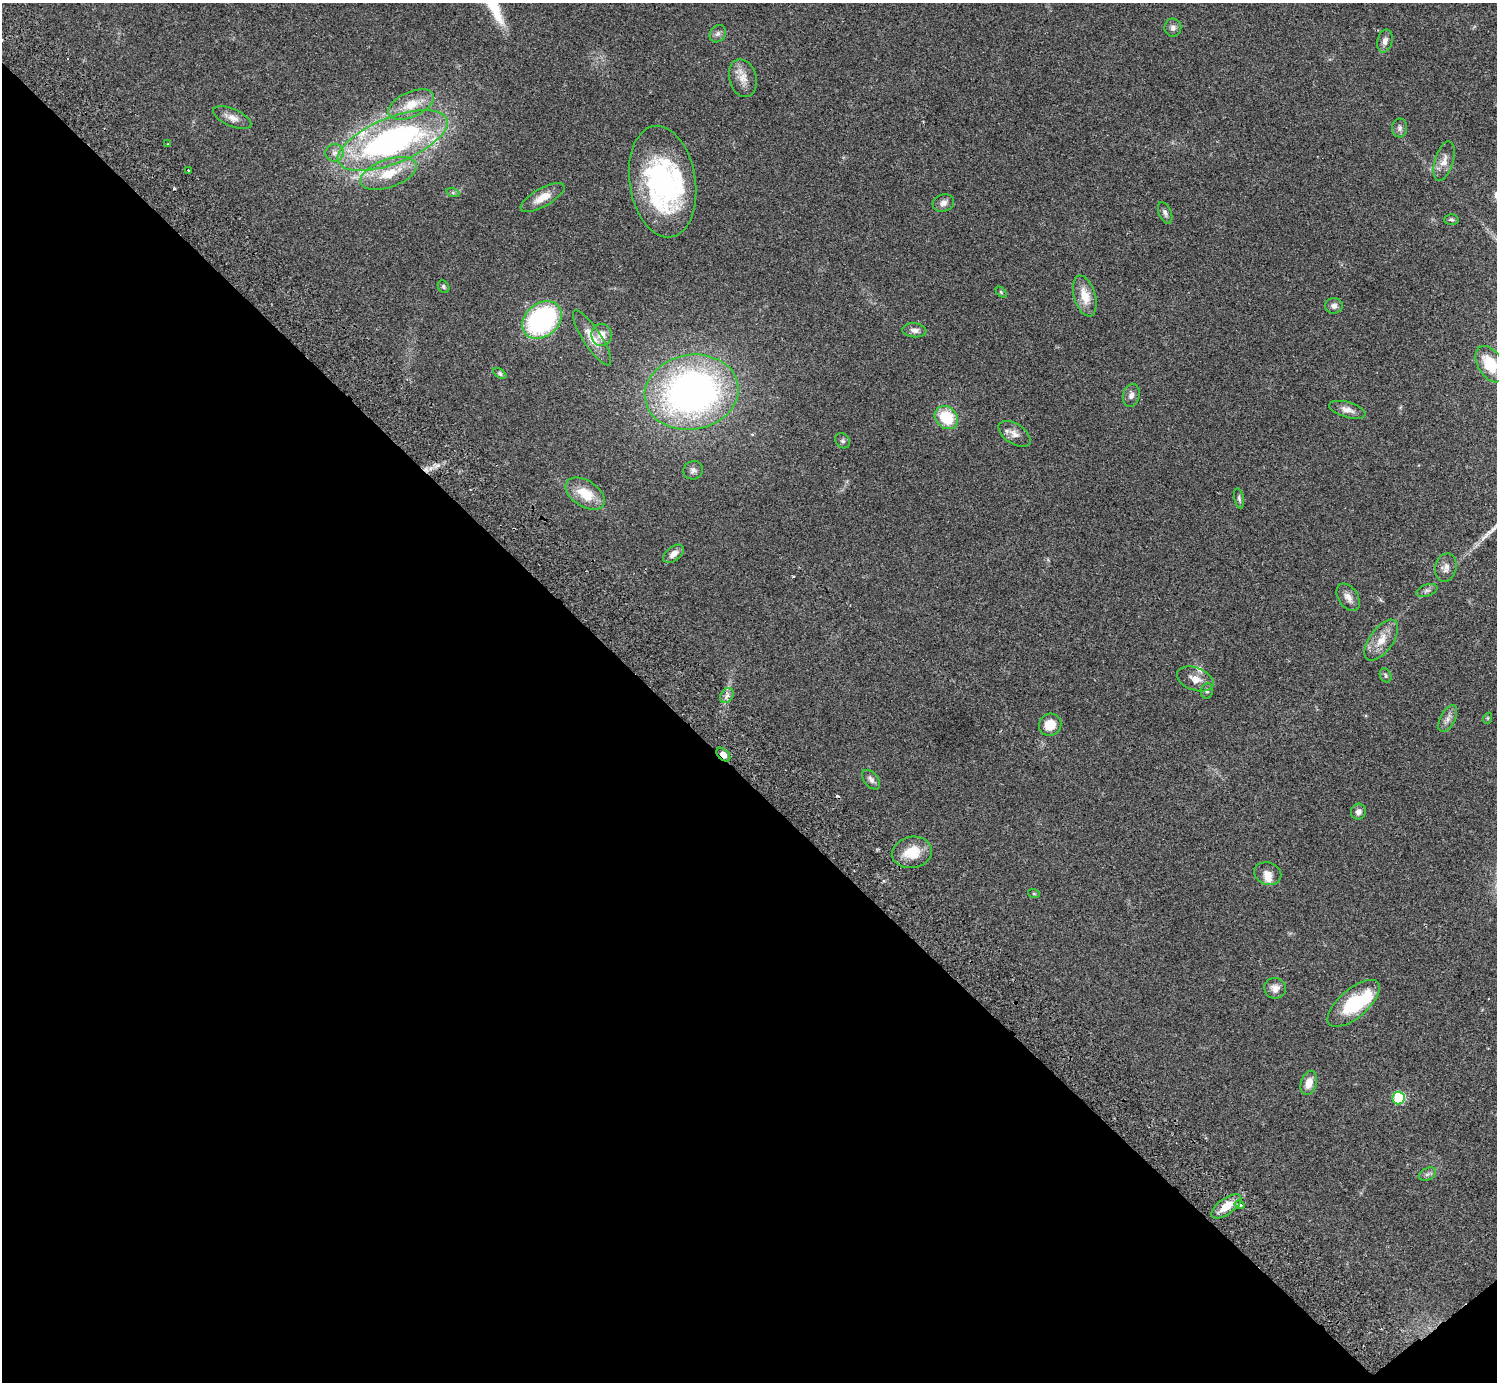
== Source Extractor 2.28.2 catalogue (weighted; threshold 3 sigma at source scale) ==
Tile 14 of 4 x 4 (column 2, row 4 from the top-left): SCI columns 1542-3036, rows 344-1723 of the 6070 x 6064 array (HDU 1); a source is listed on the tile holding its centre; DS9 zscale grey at full resolution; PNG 1499 x 1384 px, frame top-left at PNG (2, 3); each listed source drawn as its Kron ellipse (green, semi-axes under 4 px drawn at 4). Shown black and unused: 44% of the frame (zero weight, under 2 of 3 exposures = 3% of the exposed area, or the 3 px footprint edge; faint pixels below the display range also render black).
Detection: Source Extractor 2.28.2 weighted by HDU 2 'WHT'; one run over the whole footprint, this tile lists its part. Background 0.061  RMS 0.0072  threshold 0.0325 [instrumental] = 3 sigma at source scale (4.5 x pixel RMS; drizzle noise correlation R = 1.50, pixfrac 1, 0.05/0.05 arcsec/px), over >= 5 px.
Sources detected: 72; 2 inside a brighter object's white glare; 2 cosmic-ray / hot-pixel residue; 1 long thin detection or spike segment (spike, bleed or trail) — neither listed nor drawn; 4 inside a brighter listed object's ellipse — not listed separately; the other 63 listed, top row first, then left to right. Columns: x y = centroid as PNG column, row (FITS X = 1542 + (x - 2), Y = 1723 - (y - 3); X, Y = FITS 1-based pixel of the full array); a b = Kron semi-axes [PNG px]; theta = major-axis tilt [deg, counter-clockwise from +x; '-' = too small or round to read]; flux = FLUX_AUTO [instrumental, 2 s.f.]
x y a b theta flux
1173 28 9 8 - 2.6
718 34 9 7 53 2.3
1385 41 11 7 75 3.5
743 78 19 13 -74 8.3
411 104 24 12 24 15
232 118 20 8 -23 5.8
1400 128 9 7 88 2.4
393 140 58 23 22 200
167 144 3 2 - 0.52
335 153 9 8 - 3.8
1444 161 20 9 73 6.2
189 171 3 3 - 1.5
388 173 30 14 19 19
663 182 56 33 -81 120
453 193 7 4 -19 1.1
542 197 24 9 29 9.1
943 203 11 8 17 3.3
1165 213 11 6 -68 2.3
1451 219 7 5 2 1.3
443 287 7 5 -56 1.1
1001 292 6 4 -46 0.86
1085 296 21 10 -74 12
1334 306 9 7 -1 2.7
542 320 21 16 40 100
914 330 12 7 -5 3
602 335 11 10 - 6.3
592 338 32 9 -57 9.7
1490 364 20 12 -59 18
500 374 7 4 -34 1.2
692 392 47 37 10 280
1131 395 12 8 76 3
1347 410 19 7 -16 4.6
946 418 13 10 -43 24
1015 434 18 10 -34 5.3
843 441 8 6 -51 1.6
693 470 10 9 - 2.5
585 494 22 13 -33 17
1239 498 10 4 -78 1.6
674 554 12 7 39 4.6
1446 568 14 10 76 4.4
1427 590 11 6 18 2.1
1348 597 15 9 -56 4.6
1381 640 23 11 54 10
1386 675 7 5 -66 1.3
1195 679 19 11 -20 7.4
1207 691 8 6 75 1.7
727 696 8 6 54 2.7
1488 718 5 3 - 0.7
1448 719 15 7 63 3.8
1050 725 11 10 - 11
723 755 8 5 -44 4.9
871 780 11 7 -50 2.7
1358 812 8 7 - 3.1
912 852 20 15 10 16
1268 874 14 11 -20 5.2
1034 894 6 4 -19 0.68
1275 988 11 10 - 5.1
1354 1003 32 14 41 39
1309 1083 12 8 73 6.9
1399 1098 6 6 - 55
1427 1174 9 6 27 1.9
1239 1205 5 4 - 1.5
1226 1206 17 8 36 11
Overlapping masked pixels (flux is a lower limit): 1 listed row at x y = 723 755
Isophote crosses this tile's border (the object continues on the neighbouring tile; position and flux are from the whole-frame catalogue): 1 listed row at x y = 1490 364